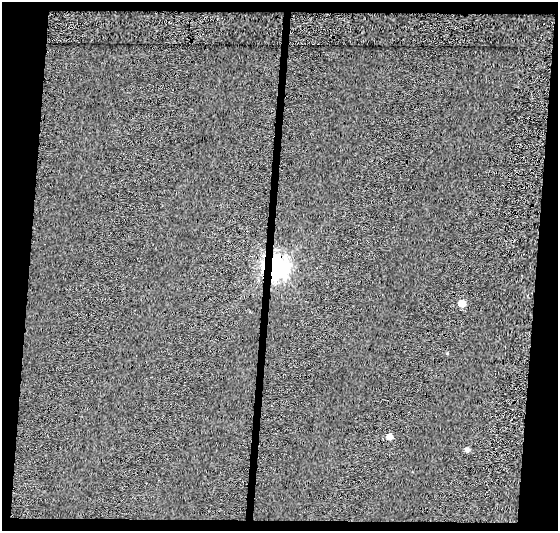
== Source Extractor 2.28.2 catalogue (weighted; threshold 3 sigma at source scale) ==
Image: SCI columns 36-591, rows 62-590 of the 591 x 616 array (HDU 1 of 3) = the unmasked area's bounding box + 8 px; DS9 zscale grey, full resolution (1 PNG px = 1 image px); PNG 560 x 533 px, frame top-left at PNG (2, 2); no overlay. Shown black and unused: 14% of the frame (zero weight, under 4 of 7 exposures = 12% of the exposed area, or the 3 px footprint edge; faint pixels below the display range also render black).
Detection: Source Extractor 2.28.2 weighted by HDU 2 'WHT'. Background -0.326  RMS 1.1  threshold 4.32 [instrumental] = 3 sigma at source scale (4.09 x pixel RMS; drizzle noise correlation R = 1.36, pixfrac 0.8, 0.0396/0.0396 arcsec/px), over >= 5 px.
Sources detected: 4; all 4 listed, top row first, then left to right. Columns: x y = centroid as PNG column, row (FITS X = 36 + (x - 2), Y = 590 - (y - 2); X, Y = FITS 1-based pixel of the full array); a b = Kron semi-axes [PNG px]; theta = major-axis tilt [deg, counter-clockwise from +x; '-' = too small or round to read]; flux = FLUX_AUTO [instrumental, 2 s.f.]
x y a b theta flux
276 267 8 7 - 81000
462 303 6 5 - 1300
389 437 6 5 - 650
467 450 5 5 - 260
Overlapping masked pixels (flux is a lower limit): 1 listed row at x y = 276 267